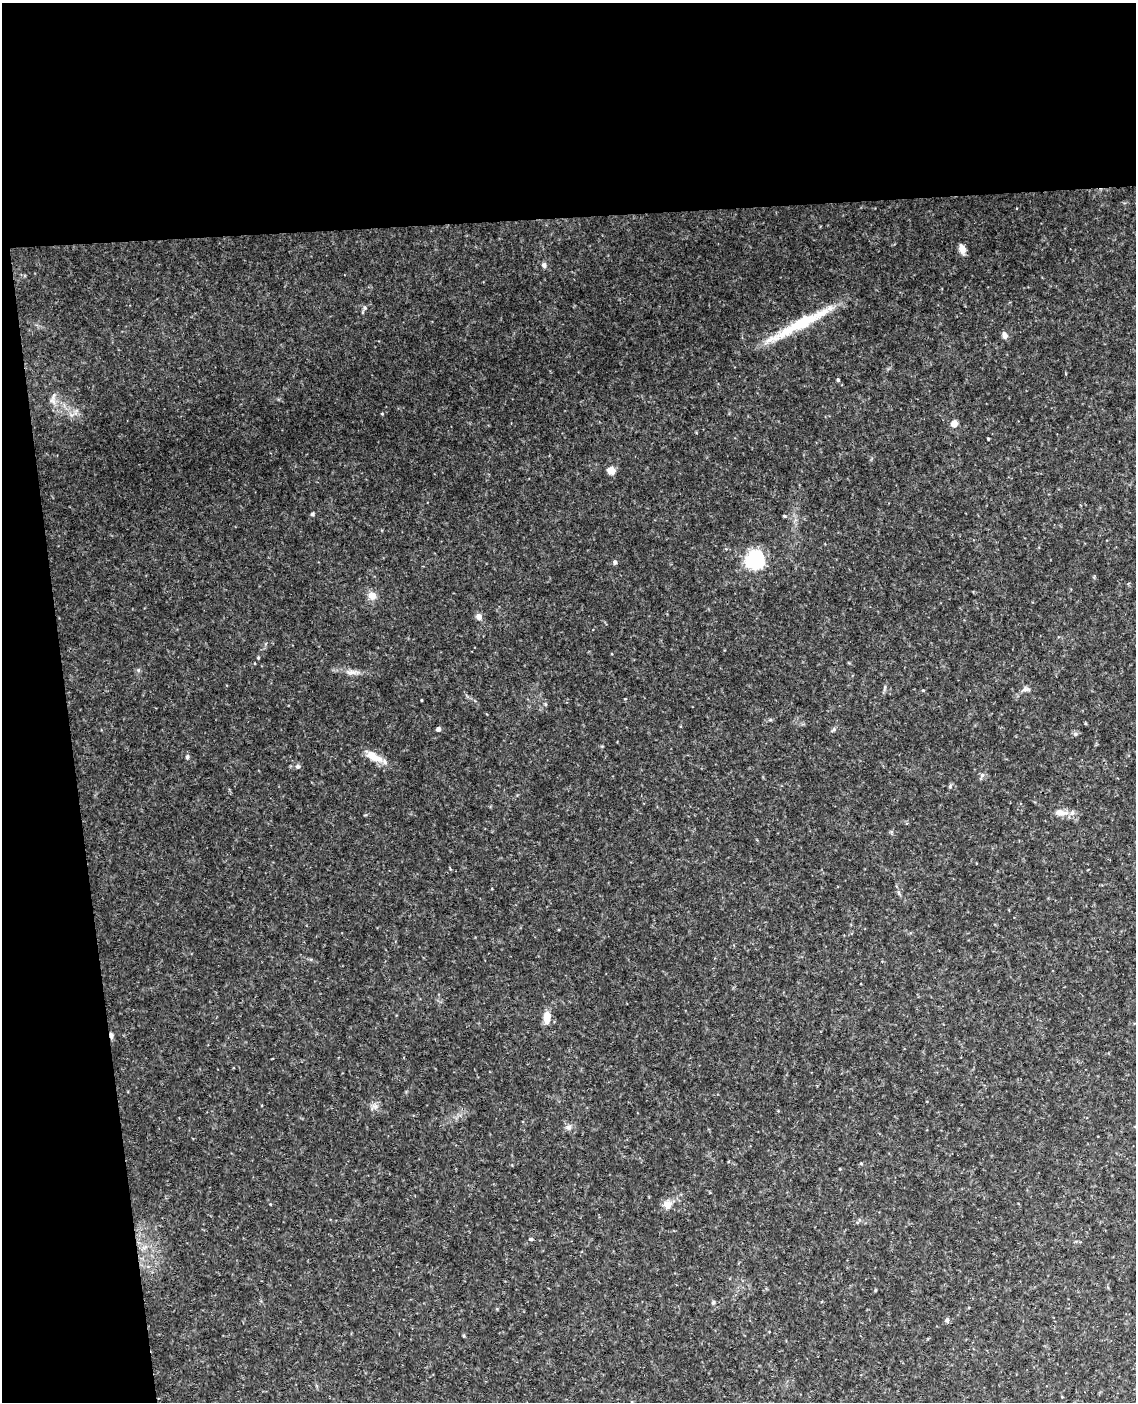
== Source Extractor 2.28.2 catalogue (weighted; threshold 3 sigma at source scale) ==
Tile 1 of 4 x 3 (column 1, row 1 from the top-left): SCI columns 60-1193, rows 3044-4443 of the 4652 x 4581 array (HDU 1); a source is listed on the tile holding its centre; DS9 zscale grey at full resolution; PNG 1138 x 1404 px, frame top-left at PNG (2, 3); no overlay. Shown black and unused: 21% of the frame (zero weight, under 3 of 4 exposures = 6% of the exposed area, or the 3 px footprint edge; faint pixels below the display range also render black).
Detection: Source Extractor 2.28.2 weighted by HDU 2 'WHT'; one run over the whole footprint, this tile lists its part. Background 0.116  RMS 0.01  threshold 0.0451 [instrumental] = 3 sigma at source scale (4.5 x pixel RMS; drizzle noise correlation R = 1.50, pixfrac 1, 0.05/0.05 arcsec/px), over >= 5 px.
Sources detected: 36; all 36 listed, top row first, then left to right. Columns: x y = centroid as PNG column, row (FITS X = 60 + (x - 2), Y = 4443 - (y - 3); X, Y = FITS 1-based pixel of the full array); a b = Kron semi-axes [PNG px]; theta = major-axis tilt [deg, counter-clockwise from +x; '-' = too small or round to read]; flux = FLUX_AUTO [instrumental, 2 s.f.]
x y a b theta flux
962 249 12 7 -78 5.4
544 265 6 6 - 2.8
365 308 6 5 - 1.8
800 324 70 13 29 50
1005 335 8 6 -71 3.8
838 380 4 3 - 1.4
954 424 6 6 - 8.1
988 439 3 2 - 0.84
611 470 7 6 - 9.7
312 514 4 4 - 1.4
784 516 5 4 - 1.2
755 560 10 10 - 110
615 562 5 4 - 1.9
372 596 10 9 - 6.8
479 617 6 5 - 5.7
258 658 4 3 - 0.87
352 672 10 6 2 4.2
1026 689 10 6 1 2.9
422 700 3 2 - 0.77
438 729 4 4 - 4.5
834 729 6 4 72 1.4
1075 734 6 5 - 1.8
187 757 6 5 - 1.9
374 757 25 10 -28 12
298 766 6 5 - 2
982 775 7 4 46 2
1061 813 18 8 -9 8.7
547 1017 13 7 86 12
111 1036 8 4 -75 2.6
568 1127 9 6 27 2.8
861 1163 4 4 - 1.1
840 1169 3 2 - 0.62
667 1204 12 10 8 6.8
531 1239 5 4 - 1
713 1302 5 4 - 1.3
947 1320 6 5 - 2.3
Overlapping masked pixels (flux is a lower limit): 1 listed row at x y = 111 1036
Unlisted compact peaks at least as high as the median listed source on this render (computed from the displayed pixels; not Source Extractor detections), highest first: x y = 382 414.